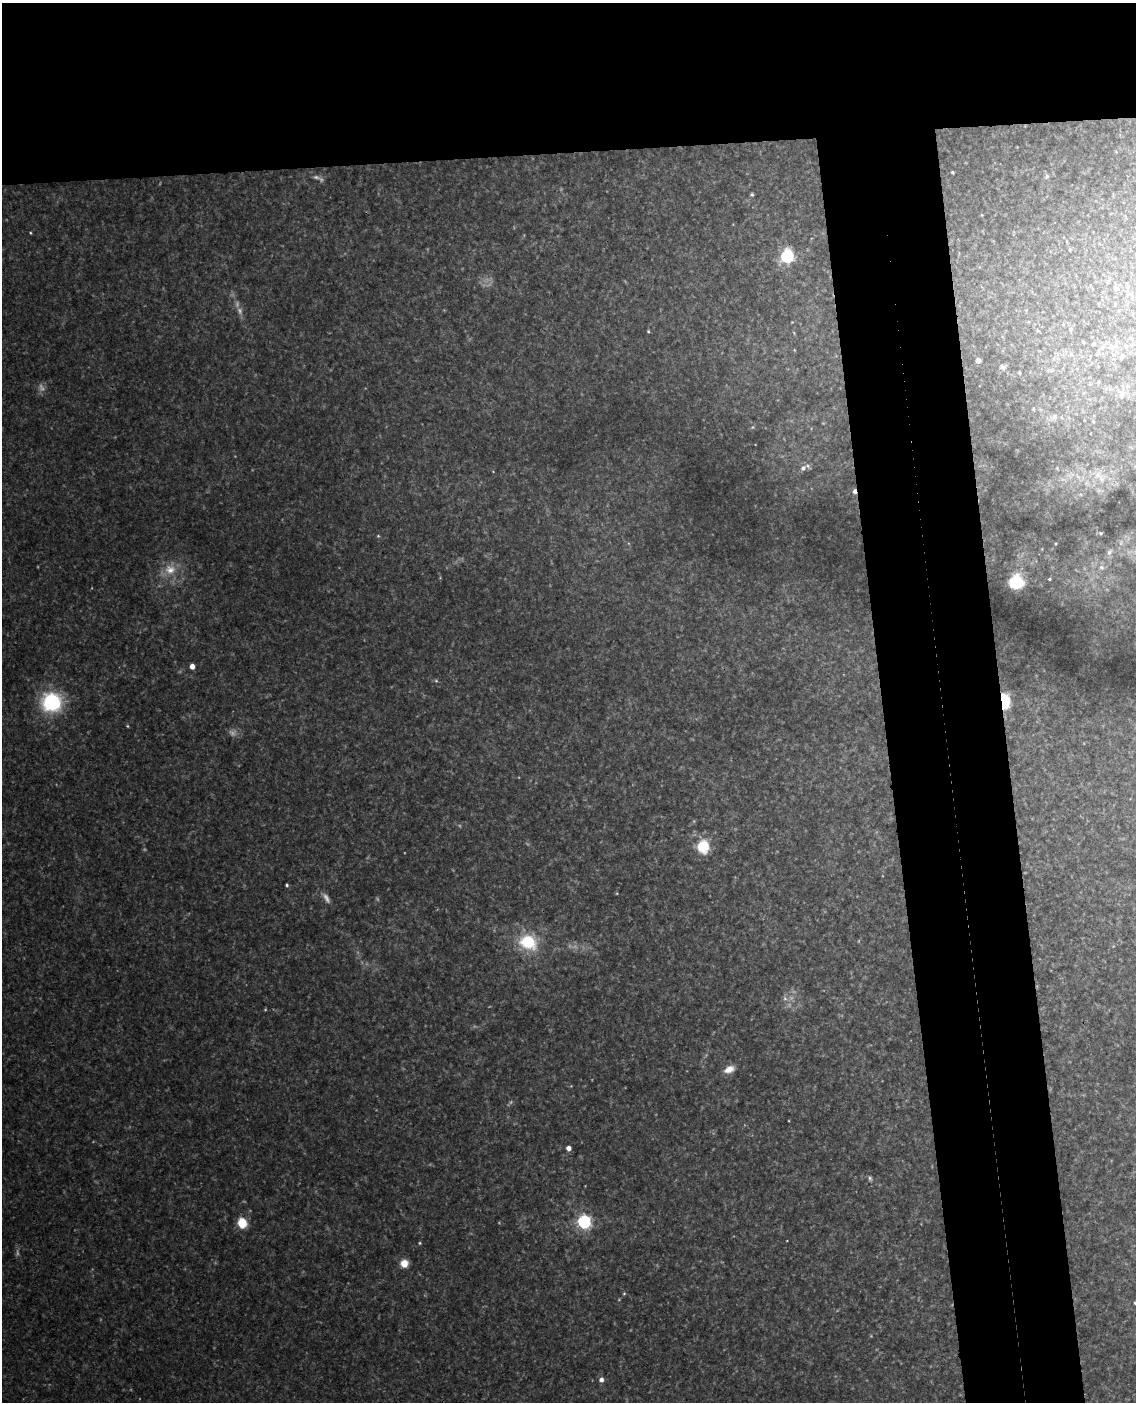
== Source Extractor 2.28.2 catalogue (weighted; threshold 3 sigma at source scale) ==
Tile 2 of 4 x 3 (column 2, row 1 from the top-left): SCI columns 1193-2326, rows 3043-4442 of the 4651 x 4581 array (HDU 1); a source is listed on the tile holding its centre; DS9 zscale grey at full resolution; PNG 1138 x 1404 px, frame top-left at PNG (2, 3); no overlay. Shown black and unused: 20% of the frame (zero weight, under 3 of 4 exposures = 6% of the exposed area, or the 3 px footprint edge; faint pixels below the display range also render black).
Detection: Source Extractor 2.28.2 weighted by HDU 2 'WHT'; one run over the whole footprint, this tile lists its part. Background 0.131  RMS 0.011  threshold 0.0473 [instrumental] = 3 sigma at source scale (4.5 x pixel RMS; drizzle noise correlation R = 1.50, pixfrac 1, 0.05/0.05 arcsec/px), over >= 5 px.
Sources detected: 63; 10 too faint to see at this stretch — not listed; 1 inside a brighter listed object's ellipse — not listed separately; the other 52 listed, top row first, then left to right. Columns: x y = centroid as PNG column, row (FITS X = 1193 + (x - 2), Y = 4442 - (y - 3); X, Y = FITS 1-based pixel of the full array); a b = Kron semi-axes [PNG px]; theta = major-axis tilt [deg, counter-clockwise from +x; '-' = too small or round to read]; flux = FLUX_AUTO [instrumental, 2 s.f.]
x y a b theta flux
952 172 3 3 - 1.4
1047 176 7 6 - 2.2
752 194 5 4 - 1.4
30 233 4 3 - 1
787 256 6 6 - 230
1071 329 5 5 - 2
648 331 4 3 - 1.2
1084 342 4 3 - 0.98
1094 344 5 4 - 1.6
1111 347 7 7 - 3.7
794 350 5 3 - 0.89
1122 356 7 5 53 2.1
978 360 4 4 - 8.8
1002 367 7 4 -90 1.8
1019 373 3 2 - 1.1
1098 382 4 4 - 1.1
1121 396 8 5 76 2.8
1033 409 3 3 - 0.94
1054 417 8 6 74 3.1
1093 421 4 4 - 1
753 427 6 4 89 1.5
803 468 9 7 45 5.7
1057 468 5 4 - 1.3
1098 475 11 6 -21 7.3
854 491 5 3 - 4.7
1101 533 5 4 - 1.6
378 536 5 4 - 1.3
1056 544 4 3 - 1.1
1109 552 10 6 58 3.9
1101 567 8 7 - 4.3
170 570 17 15 -4 20
1049 579 4 4 - 1.3
1016 582 9 8 - 88
192 666 4 4 - 9.4
436 681 5 5 - 1.4
1004 701 11 6 -84 90
52 702 12 12 - 140
127 726 4 4 - 1.1
703 846 9 8 - 51
287 885 4 3 - 1.7
528 942 21 17 -23 51
785 998 7 6 - 3.4
729 1069 13 8 23 10
569 1148 4 4 - 6.5
870 1178 7 5 -72 2.4
584 1222 6 6 - 240
242 1223 8 7 - 32
420 1243 4 4 - 1.2
404 1263 6 6 - 17
624 1293 5 4 - 1.2
1135 1303 4 4 - 1.6
601 1380 5 5 - 5.4
Overlapping masked pixels (flux is a lower limit): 2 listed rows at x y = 854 491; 1004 701
Isophote crosses this tile's border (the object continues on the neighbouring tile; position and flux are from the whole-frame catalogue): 1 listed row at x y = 1135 1303